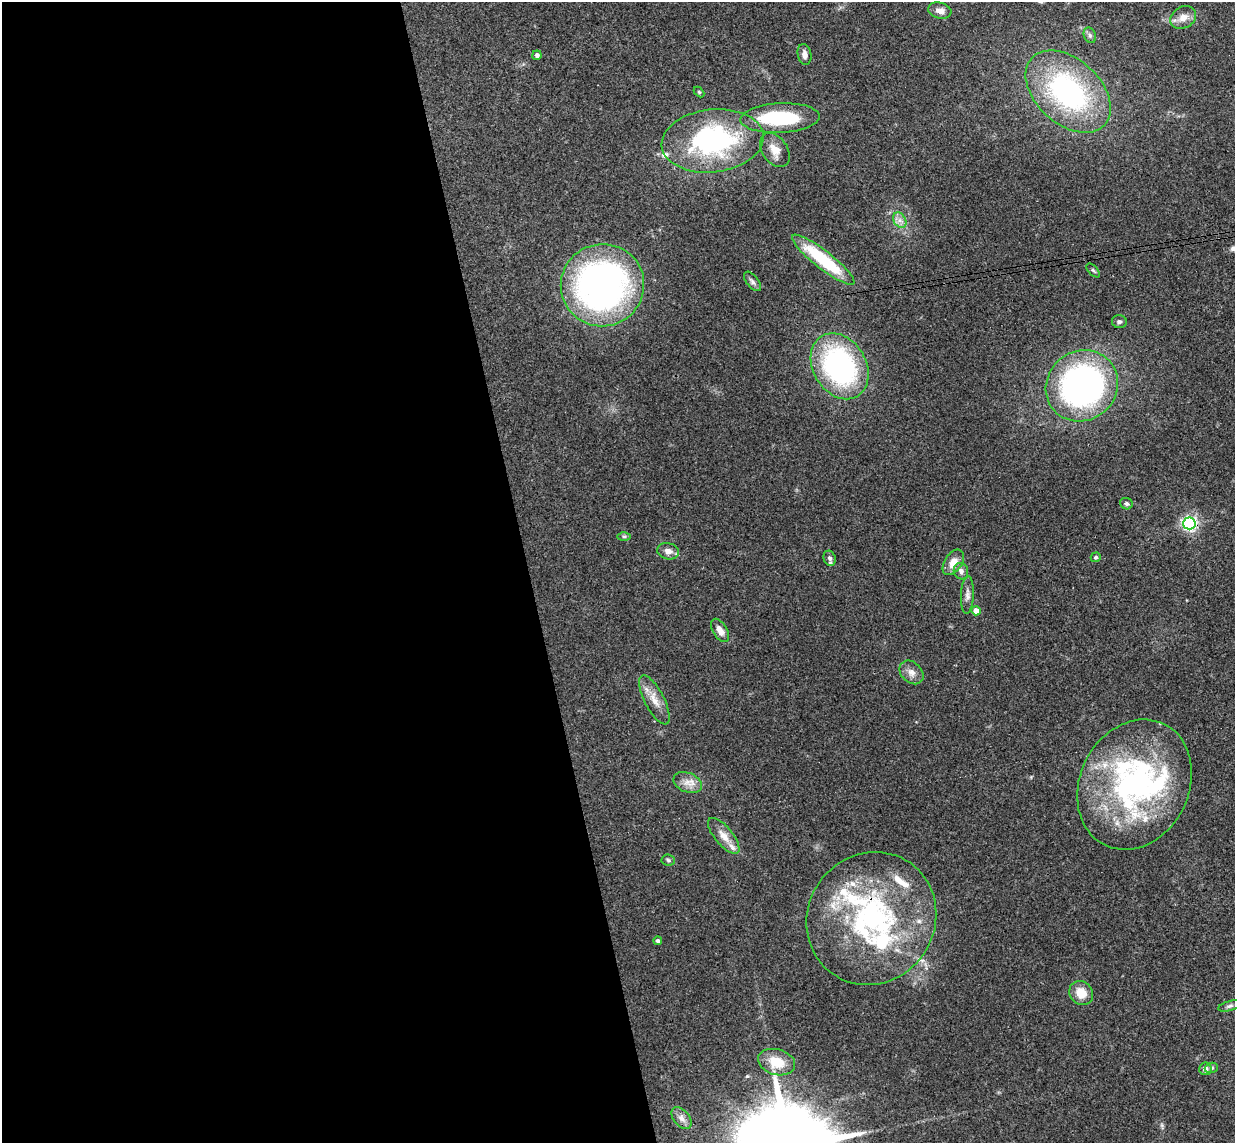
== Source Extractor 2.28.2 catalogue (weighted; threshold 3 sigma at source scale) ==
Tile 9 of 4 x 4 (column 1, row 3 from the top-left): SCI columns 57-1289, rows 1296-2436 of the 5046 x 4985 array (HDU 1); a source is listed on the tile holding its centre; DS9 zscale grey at full resolution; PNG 1237 x 1145 px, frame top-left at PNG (2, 2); each listed source drawn as its Kron ellipse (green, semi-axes under 4 px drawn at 4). Shown black and unused: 43% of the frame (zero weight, under 3 of 4 exposures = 6% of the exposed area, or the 3 px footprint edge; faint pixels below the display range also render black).
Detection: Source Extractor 2.28.2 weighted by HDU 2 'WHT'; one run over the whole footprint, this tile lists its part. Background 0.158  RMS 0.0071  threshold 0.0321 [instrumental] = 3 sigma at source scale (4.5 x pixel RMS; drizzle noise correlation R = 1.50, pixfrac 1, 0.05/0.05 arcsec/px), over >= 5 px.
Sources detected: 57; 2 inside a brighter object's white glare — neither listed nor drawn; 12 inside a brighter listed object's ellipse — not listed separately; the other 43 listed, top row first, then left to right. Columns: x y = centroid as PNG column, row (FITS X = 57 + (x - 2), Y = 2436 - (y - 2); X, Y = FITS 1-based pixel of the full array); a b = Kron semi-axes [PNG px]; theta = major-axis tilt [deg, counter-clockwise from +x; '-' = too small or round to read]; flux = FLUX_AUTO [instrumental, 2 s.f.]
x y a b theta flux
940 11 12 8 -15 4.6
1183 17 14 10 30 6.9
1090 35 8 6 -69 2
804 54 10 6 -79 3.7
537 55 5 4 - 2.5
699 92 6 4 -45 0.87
1068 92 49 32 -43 130
780 118 40 14 3 63
712 141 51 31 7 130
775 150 19 12 -55 8.8
900 220 8 6 -60 3.3
823 260 39 9 -38 48
1093 270 8 4 -47 1.4
752 281 11 6 -51 2.3
602 285 42 41 - 290
1119 322 7 6 - 1.8
840 366 35 26 -59 140
1082 386 37 34 42 230
1126 504 6 5 - 2
1189 523 6 6 - 200
624 536 6 4 1 1.2
668 551 11 8 -13 4.3
1096 557 5 4 - 1.3
830 558 8 6 -70 2
953 562 14 8 57 8.6
961 571 8 7 - 3.1
967 595 19 6 87 4
976 611 4 4 - 6.6
720 630 13 7 -59 5.1
911 672 13 10 -45 5.1
654 700 27 9 -63 9.9
688 782 15 9 -23 6.3
1135 785 67 54 64 180
724 836 22 9 -51 8.1
668 860 6 5 - 1.4
871 918 68 63 55 160
658 941 4 4 - 1.7
1081 993 13 11 -51 11
1229 1006 11 5 16 2.1
777 1062 19 13 -15 16
1211 1068 7 5 18 1.4
1205 1069 6 6 - 3.3
681 1118 12 8 -50 4
Overlapping masked pixels (flux is a lower limit): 2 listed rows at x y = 1189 523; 871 918